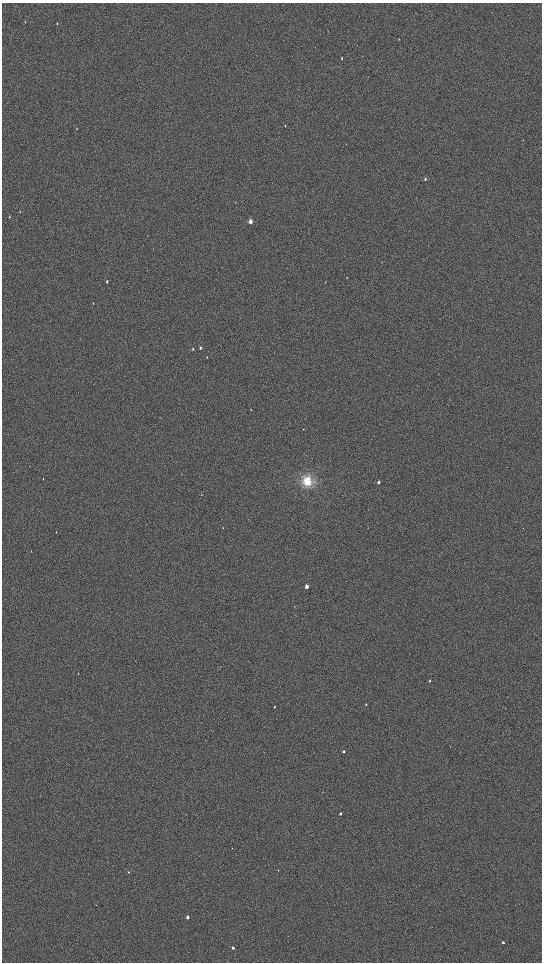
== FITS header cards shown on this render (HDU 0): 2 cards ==
NAXIS1  =                 1080 / length of data axis 1
NAXIS2  =                 1920 / length of data axis 2

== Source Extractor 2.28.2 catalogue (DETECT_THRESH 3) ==
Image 1080 x 1920 px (HDU 0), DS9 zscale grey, zoomed out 1/2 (1 PNG px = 2 x 2 image px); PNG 544 x 964 px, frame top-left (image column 1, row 1919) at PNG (2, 3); no overlay
Background 897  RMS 120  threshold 364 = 3 sigma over >= 5 px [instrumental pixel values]
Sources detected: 31; all 31 listed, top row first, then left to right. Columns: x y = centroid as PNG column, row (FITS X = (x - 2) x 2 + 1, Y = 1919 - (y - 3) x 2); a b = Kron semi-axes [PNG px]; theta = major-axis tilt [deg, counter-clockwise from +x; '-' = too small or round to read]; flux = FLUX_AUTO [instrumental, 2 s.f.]
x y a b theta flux
25 22 3 2 - 11000
57 23 3 2 - 17000
342 58 3 2 - 16000
285 126 3 2 - 14000
77 128 3 2 - 14000
425 179 3 2 - 29000
20 212 3 2 - 8300
9 217 3 2 - 11000
250 221 3 2 - 190000
347 278 3 2 - 9300
107 281 3 2 - 30000
93 303 4 2 - 10000
200 348 3 2 - 26000
193 349 3 2 - 17000
207 357 3 2 - 8700
251 409 3 2 - 9200
43 479 3 1 - 7700
307 481 12 11 - 420000
378 482 3 2 - 43000
56 532 2 2 - 7900
307 586 3 2 - 180000
430 681 2 2 - 20000
366 704 3 2 - 12000
274 707 2 2 - 19000
344 751 2 2 - 49000
340 814 3 2 - 40000
278 870 2 2 - 8000
129 872 2 2 - 20000
188 917 2 2 - 110000
503 942 2 2 - 40000
233 948 2 2 - 60000